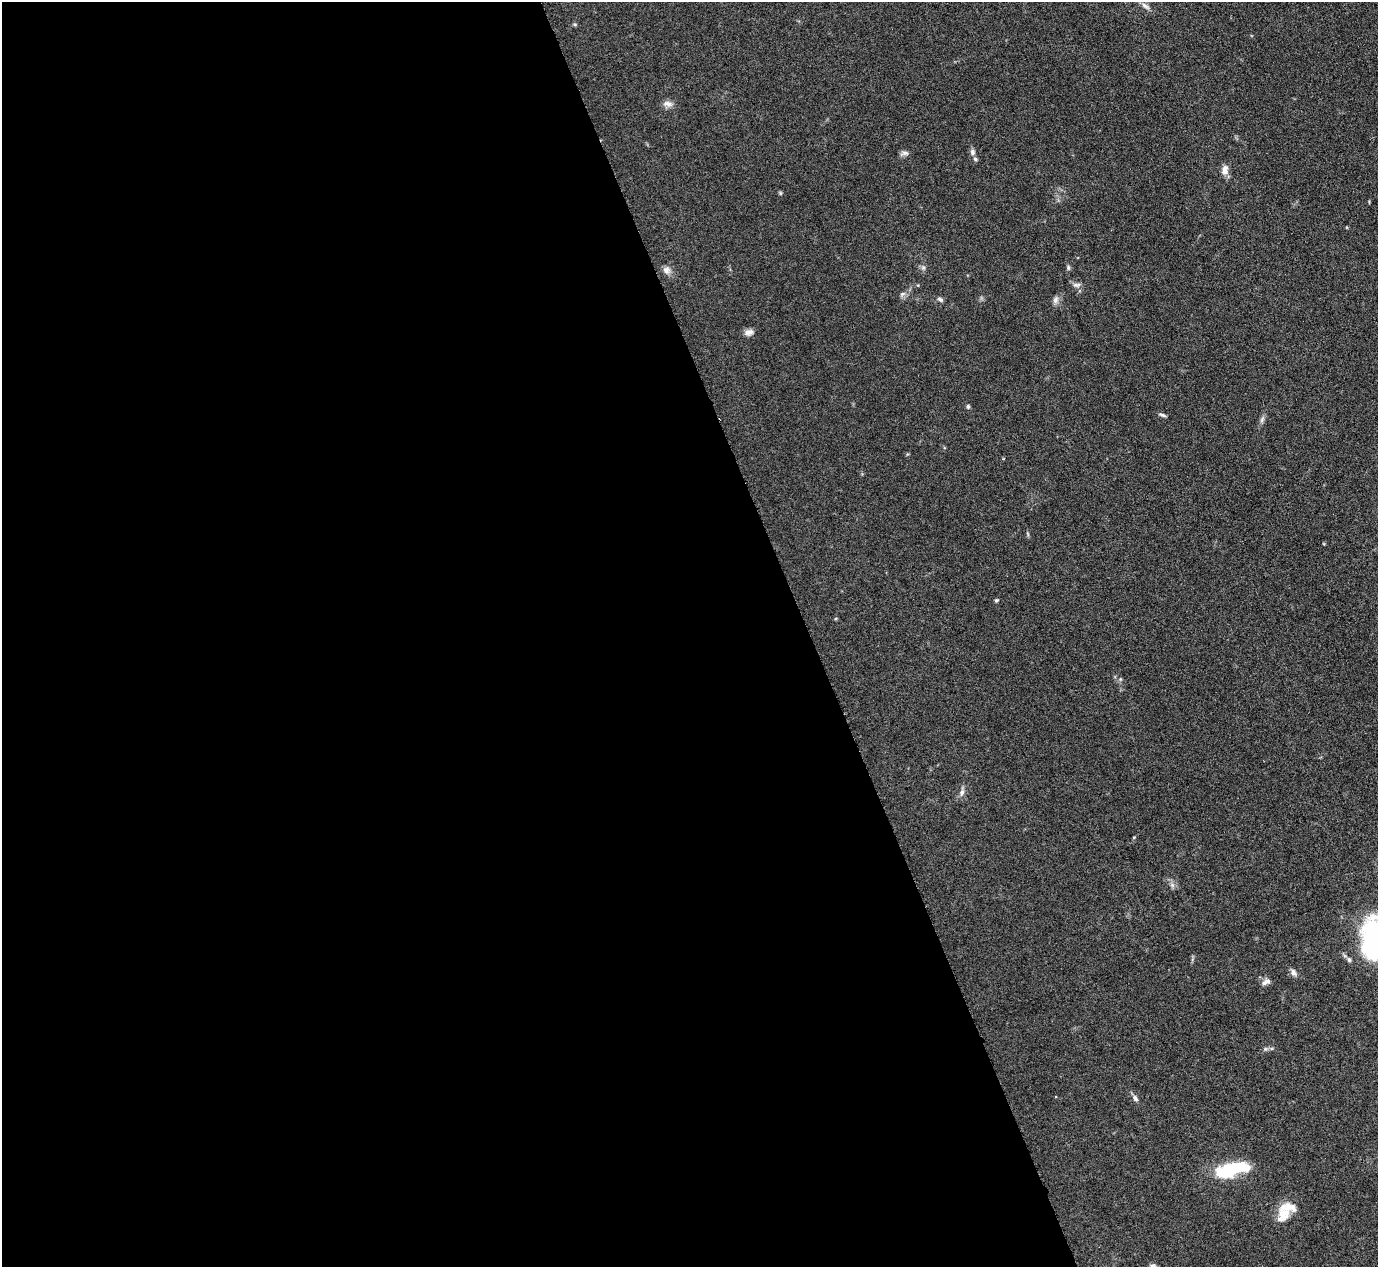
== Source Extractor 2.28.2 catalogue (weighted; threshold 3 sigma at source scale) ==
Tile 9 of 4 x 4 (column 1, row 3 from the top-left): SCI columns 1-1376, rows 1414-2678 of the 5503 x 5489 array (HDU 1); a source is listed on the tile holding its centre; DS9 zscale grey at full resolution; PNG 1380 x 1269 px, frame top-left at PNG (2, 2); no overlay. Shown black and unused: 59% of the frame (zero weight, under 3 of 6 exposures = <1% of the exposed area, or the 3 px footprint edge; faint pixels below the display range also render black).
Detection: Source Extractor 2.28.2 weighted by HDU 2 'WHT'; one run over the whole footprint, this tile lists its part. Background 0.0746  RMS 0.0042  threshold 0.0172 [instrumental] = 3 sigma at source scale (4.09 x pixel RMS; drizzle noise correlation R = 1.36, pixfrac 0.8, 0.05/0.05 arcsec/px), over >= 5 px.
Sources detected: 33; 2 inside a brighter listed object's ellipse — not listed separately; the other 31 listed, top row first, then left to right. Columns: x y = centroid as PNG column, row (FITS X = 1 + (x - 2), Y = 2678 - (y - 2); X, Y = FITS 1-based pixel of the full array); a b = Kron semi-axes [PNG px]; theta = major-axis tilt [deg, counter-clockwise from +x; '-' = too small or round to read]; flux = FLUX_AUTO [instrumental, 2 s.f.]
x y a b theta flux
1145 6 15 6 -39 1.9
574 24 6 5 - 0.52
668 104 14 8 -6 2.1
972 152 8 6 -87 1.2
904 153 13 6 9 1.3
1225 170 13 8 83 2.7
780 193 6 4 -90 0.47
923 268 7 6 - 1
1068 268 7 5 -90 0.75
667 270 11 10 - 2.2
1076 285 12 6 0 1.4
902 294 9 5 26 1.2
940 299 8 5 -38 0.91
1056 300 11 7 77 1.6
749 332 12 8 11 2
968 406 5 5 - 0.71
1162 415 11 4 -17 0.87
1262 419 10 5 63 1.2
996 600 5 4 - 0.6
1120 679 6 4 -72 0.52
962 792 10 6 68 1.7
1134 837 4 3 - 0.37
1172 885 7 5 -47 1.1
1375 939 30 20 88 100
1349 960 6 5 - 0.86
1293 972 10 6 -55 1.4
1266 982 12 7 24 1.8
1265 1049 6 5 - 0.73
1135 1098 9 6 -56 1.2
1231 1169 35 12 13 27
1283 1213 20 16 -65 7.6
Isophote crosses this tile's border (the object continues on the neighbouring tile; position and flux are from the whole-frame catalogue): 1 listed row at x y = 1375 939